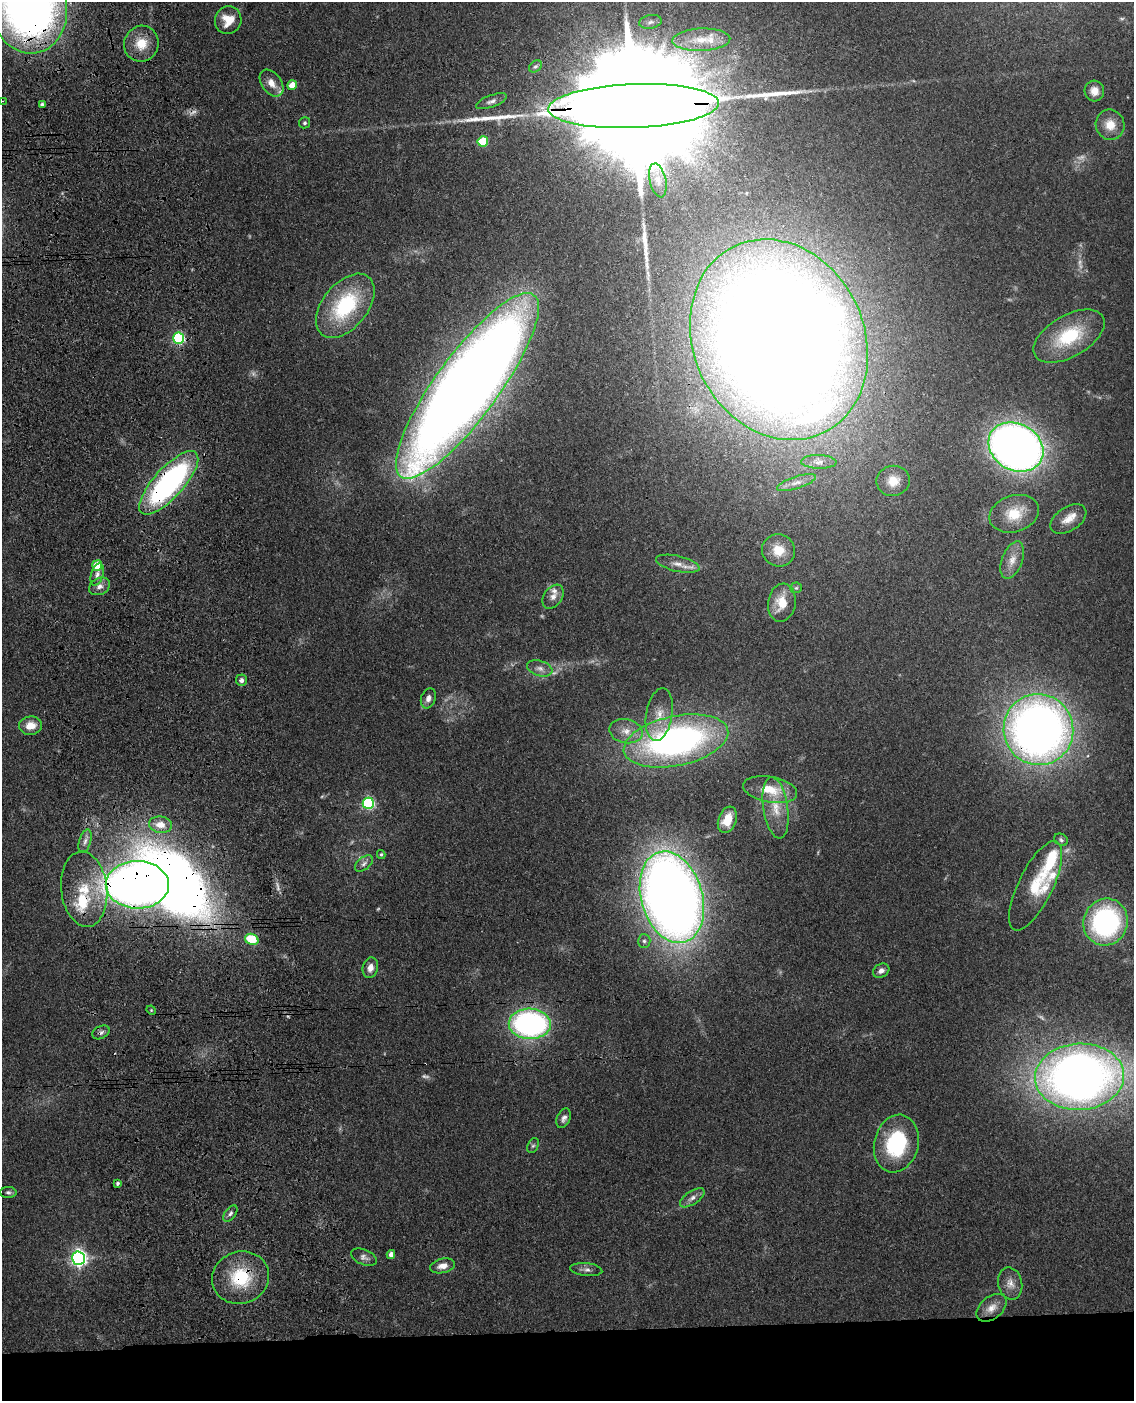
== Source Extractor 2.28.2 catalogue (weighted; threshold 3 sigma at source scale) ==
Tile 11 of 4 x 3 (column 3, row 3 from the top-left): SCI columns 2385-3516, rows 251-1649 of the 4768 x 4591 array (HDU 1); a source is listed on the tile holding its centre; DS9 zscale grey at full resolution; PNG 1136 x 1403 px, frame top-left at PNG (2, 2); each listed source drawn as its Kron ellipse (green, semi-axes under 4 px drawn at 4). Shown black and unused: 5% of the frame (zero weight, under 3 of 4 exposures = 6% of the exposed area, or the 3 px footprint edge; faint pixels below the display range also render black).
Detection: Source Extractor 2.28.2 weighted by HDU 2 'WHT'; one run over the whole footprint, this tile lists its part. Background 0.103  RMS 0.0062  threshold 0.0278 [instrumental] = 3 sigma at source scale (4.5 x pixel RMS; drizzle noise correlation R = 1.50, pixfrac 1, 0.05/0.05 arcsec/px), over >= 5 px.
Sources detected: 108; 11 too faint to see at this stretch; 2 inside a brighter object's white glare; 1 cosmic-ray / hot-pixel residue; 2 long thin detections or spike segments (spike, bleed or trail) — neither listed nor drawn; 9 inside a brighter listed object's ellipse — not listed separately; the other 83 listed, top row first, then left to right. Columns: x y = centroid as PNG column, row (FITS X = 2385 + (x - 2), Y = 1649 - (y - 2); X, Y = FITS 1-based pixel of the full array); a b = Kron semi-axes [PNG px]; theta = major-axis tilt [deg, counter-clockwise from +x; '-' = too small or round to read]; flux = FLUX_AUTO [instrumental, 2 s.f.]
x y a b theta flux
28 6 48 38 -80 490
228 20 14 13 - 12
650 22 11 7 11 2.7
701 40 29 11 2 15
141 44 18 17 - 14
535 66 7 5 37 1.4
271 83 15 9 -53 7
292 85 5 4 - 9.6
1094 91 10 9 - 6.6
2 101 3 2 - 0.67
491 101 16 6 20 2.9
42 104 4 3 - 1.5
634 106 85 22 2 62000
305 123 5 5 - 1.2
1110 125 15 14 - 10
483 141 5 5 - 29
658 180 17 8 -77 5.1
345 306 37 22 50 56
1069 336 39 20 30 38
179 338 5 5 - 78
779 340 103 85 -64 2100
467 386 113 31 54 1400
1016 447 29 23 -30 530
819 462 18 7 -2 4.3
893 481 17 15 10 11
169 483 40 15 48 160
796 483 20 6 18 4.2
1014 514 25 18 18 18
1068 519 20 12 33 8
778 550 17 16 - 11
1012 560 19 10 69 7.3
678 564 22 7 -13 6.6
97 565 5 5 - 23
97 574 11 6 73 3.1
100 586 11 8 28 3.7
796 588 6 5 - 1.1
553 597 13 9 55 4.3
782 603 19 13 80 13
540 668 13 7 -16 3.8
241 680 5 5 - 2.5
428 698 10 7 70 3.3
659 715 26 13 81 11
31 726 11 9 8 8.1
1038 730 36 35 - 530
626 731 17 12 -13 8.2
676 741 53 25 12 240
770 790 27 13 -10 17
368 803 6 5 - 91
776 808 31 12 -81 15
727 820 14 9 70 10
160 825 12 8 -8 8.4
1061 840 7 6 - 1.4
85 841 12 6 73 2.9
381 854 4 3 - 0.79
364 864 10 6 39 2.5
137 885 31 23 -1 700
1036 886 49 17 64 25
84 889 38 23 -83 29
672 897 47 30 -74 860
1106 922 24 22 69 120
252 939 7 5 -26 32
644 941 7 6 - 1.7
370 968 10 7 76 4.8
881 971 8 6 28 3
151 1010 5 4 - 0.7
530 1024 21 15 -1 160
101 1032 9 6 28 2
1079 1077 44 33 3 630
564 1118 10 6 66 2.6
896 1144 29 22 75 52
533 1146 8 5 61 1.3
117 1183 4 4 - 1.2
8 1192 8 5 -1 1.5
692 1198 14 6 33 3.4
230 1213 9 5 52 1.9
391 1255 4 4 - 4.2
364 1257 14 7 -22 2.9
78 1258 7 6 - 230
442 1266 13 7 12 5
586 1270 16 6 -6 2.8
240 1278 29 26 20 35
1010 1283 16 12 -76 5.5
991 1308 17 11 40 6.6
Overlapping masked pixels (flux is a lower limit): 11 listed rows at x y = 28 6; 634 106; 779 340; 467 386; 169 483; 1038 730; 137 885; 84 889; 101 1032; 1079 1077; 240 1278
Isophote crosses this tile's border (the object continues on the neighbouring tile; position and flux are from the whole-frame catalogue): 2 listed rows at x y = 28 6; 2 101